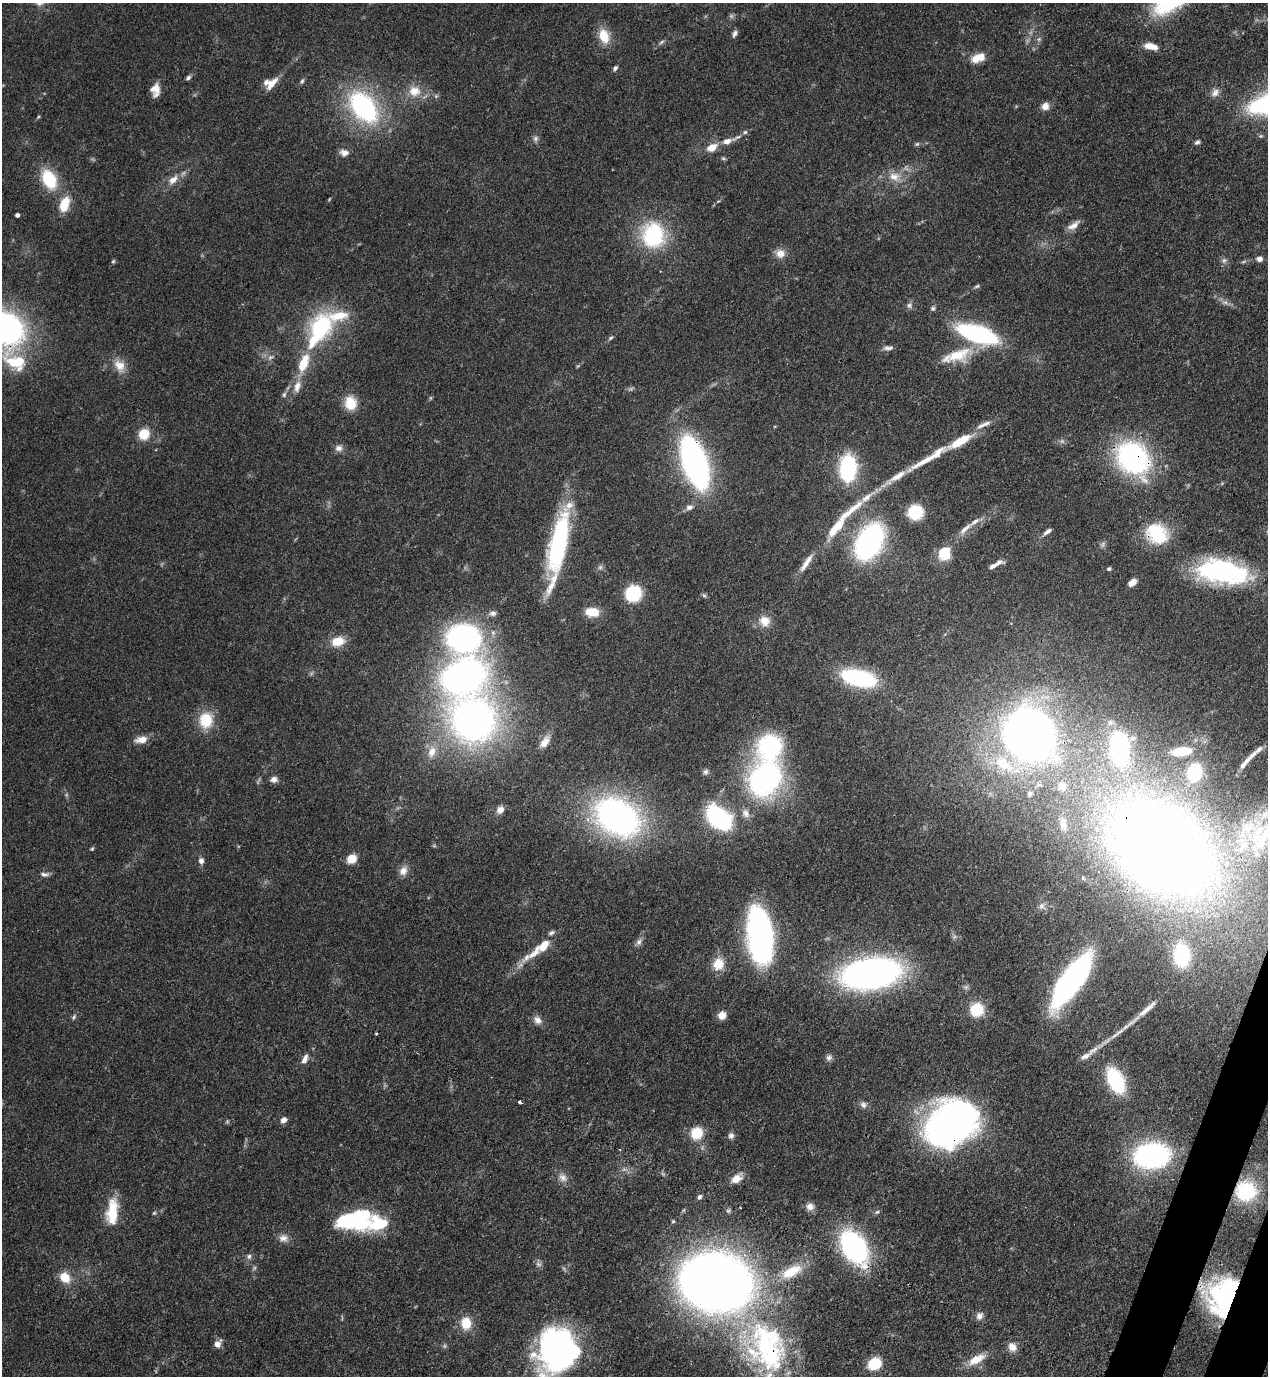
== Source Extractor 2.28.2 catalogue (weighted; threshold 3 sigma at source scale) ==
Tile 6 of 4 x 4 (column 2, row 2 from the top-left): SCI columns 1619-2884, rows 2791-4164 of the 5638 x 5578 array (HDU 1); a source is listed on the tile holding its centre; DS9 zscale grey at full resolution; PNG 1270 x 1378 px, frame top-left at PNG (2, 3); no overlay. Shown black and unused: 1% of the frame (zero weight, under 3 of 4 exposures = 7% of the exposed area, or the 3 px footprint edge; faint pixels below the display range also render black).
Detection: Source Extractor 2.28.2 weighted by HDU 2 'WHT'; one run over the whole footprint, this tile lists its part. Background 0.0696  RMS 0.0036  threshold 0.0161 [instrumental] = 3 sigma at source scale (4.5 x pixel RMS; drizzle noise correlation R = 1.50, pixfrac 1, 0.05/0.05 arcsec/px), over >= 5 px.
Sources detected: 203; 7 too faint to see at this stretch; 6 inside a brighter object's white glare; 3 long thin detections or spike segments (spike, bleed or trail) — not listed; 18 inside a brighter listed object's ellipse — not listed separately; the other 169 listed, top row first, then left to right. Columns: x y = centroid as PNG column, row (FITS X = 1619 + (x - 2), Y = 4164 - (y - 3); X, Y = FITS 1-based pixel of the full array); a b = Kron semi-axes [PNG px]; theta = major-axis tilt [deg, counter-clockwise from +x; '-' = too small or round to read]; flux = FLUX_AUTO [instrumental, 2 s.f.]
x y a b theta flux
39 3 38 32 -86 12
731 16 7 6 - 0.75
734 34 9 5 71 1.2
604 36 19 12 -73 7
1039 39 6 5 - 0.76
661 42 9 4 36 0.76
1151 46 15 6 -12 4.8
978 58 18 9 22 5.3
615 68 6 5 - 0.83
188 78 7 5 40 0.9
302 81 8 5 68 0.76
272 84 17 8 48 4.4
155 90 14 9 89 3.7
414 91 17 15 -3 6.3
1215 93 12 9 58 2.2
436 96 5 5 - 0.63
1045 106 9 8 - 2.7
363 107 28 16 -51 65
38 117 5 3 - 0.38
745 132 5 5 - 0.68
535 138 7 7 - 1.1
727 141 10 7 19 2.6
1197 142 7 5 27 0.88
917 144 6 5 - 0.62
712 148 8 6 31 6.6
344 153 12 9 -11 2.2
894 176 17 13 -7 5.2
49 179 22 14 -63 17
173 180 17 10 40 3.8
329 199 5 3 - 0.33
64 204 17 10 70 8.3
17 215 4 4 - 1.2
1073 225 18 7 34 2.7
653 235 30 26 -77 31
780 253 12 11 - 3.4
1259 259 7 6 - 1.9
1224 260 8 7 - 1.1
113 261 6 5 - 0.52
977 286 8 4 15 0.65
909 305 8 7 - 1.2
933 308 6 6 - 0.77
321 327 29 27 73 31
6 329 30 27 -35 100
977 334 33 12 -18 64
611 338 8 4 37 0.7
888 348 14 6 4 1.5
957 356 41 16 17 12
271 357 11 5 18 1.3
16 362 37 20 -27 17
304 363 20 10 69 10
119 366 19 13 -58 4.8
297 386 18 9 74 3.8
284 395 8 6 73 0.87
350 403 15 13 -75 7.3
984 424 23 6 24 2.7
144 434 10 10 - 8
958 442 17 8 31 7.8
338 448 10 8 0 1.8
938 452 22 9 43 4.3
1133 458 29 24 -38 74
694 462 37 16 -71 150
848 468 24 15 88 34
896 477 45 8 33 7.6
689 507 10 7 25 1.7
850 511 64 9 41 11
915 512 12 11 - 17
965 529 23 6 42 3.1
1048 531 10 4 37 1.6
1157 533 22 17 -40 21
557 542 63 22 78 47
869 542 25 16 62 110
1103 544 9 5 50 0.92
944 553 12 10 -78 13
806 563 28 6 56 3.9
995 565 19 5 30 2.6
600 567 7 6 - 0.93
1109 569 4 4 - 0.67
1219 572 52 27 -18 47
1132 583 8 5 37 3
633 593 11 11 - 24
592 612 14 9 -4 7.2
493 613 8 7 - 1.3
765 621 14 13 - 4.8
463 638 35 33 -17 79
338 641 16 11 13 6.4
463 676 39 30 19 140
859 678 32 15 -13 41
206 720 19 16 84 11
473 720 39 37 -50 170
1029 734 43 39 -46 250
1133 738 8 7 - 1.2
141 740 16 8 9 3.8
545 742 17 9 55 3.5
770 746 24 22 55 41
1120 748 23 13 -88 52
1258 750 19 6 40 2.5
1182 751 18 8 5 7.5
432 752 18 11 73 5.1
1004 764 30 15 -33 15
1243 765 11 6 50 1.5
706 772 8 6 61 0.96
1194 772 11 8 78 29
274 779 9 7 5 1.7
765 779 32 28 63 83
1062 786 10 9 - 2.5
1030 794 6 5 - 0.86
500 810 10 9 - 2.1
745 813 13 9 -64 2.5
617 817 40 29 -33 130
719 818 18 11 -42 66
1063 824 14 8 -87 2
1266 833 45 16 46 22
1162 848 88 62 -36 580
92 849 6 4 53 0.49
352 859 9 8 - 6.3
201 861 8 6 -87 1.5
403 871 13 10 59 2.8
44 874 11 6 -11 1.3
1042 906 11 9 -55 2
762 935 48 22 -79 95
639 942 10 7 69 1.4
543 946 19 9 39 6.7
1181 955 20 14 -86 22
718 964 16 14 79 6.4
871 973 43 23 9 160
1071 980 44 14 55 130
1147 1009 36 7 41 4.6
977 1010 13 12 - 12
722 1015 8 7 - 3.9
74 1017 9 5 54 0.81
537 1020 12 9 -47 2.4
376 1033 3 3 - 0.6
1093 1050 21 6 39 3.2
829 1058 9 8 - 1.3
305 1059 13 6 64 2.2
1115 1080 19 10 -63 38
520 1102 3 3 - 2.7
863 1105 10 7 -61 1.4
283 1120 7 6 - 1.8
950 1125 41 31 34 170
696 1133 10 9 - 12
731 1136 8 7 - 1.4
1152 1156 23 16 4 100
563 1178 13 10 -42 2.6
736 1179 14 8 36 3.8
1246 1191 18 17 - 26
699 1197 7 5 58 0.95
810 1207 10 9 - 2.2
112 1212 30 12 85 12
877 1212 6 5 - 0.65
154 1213 5 5 - 0.48
355 1220 41 22 0 36
673 1221 5 4 - 0.44
283 1238 13 10 -7 2.5
854 1247 30 18 -58 71
249 1256 8 6 86 1.1
538 1264 9 6 -17 1.1
792 1271 34 15 27 12
65 1278 13 11 -45 6.5
716 1282 64 50 -13 350
1223 1297 35 27 72 66
980 1316 10 8 41 1.8
466 1323 14 12 -85 7.2
218 1344 10 7 51 2.2
767 1347 74 52 -70 77
1012 1347 10 9 - 3.1
557 1350 35 34 - 130
977 1359 25 10 28 6.1
874 1364 12 10 30 11
Overlapping masked pixels (flux is a lower limit): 12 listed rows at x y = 6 329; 957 356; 1133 458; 694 462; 1157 533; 1162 848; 1071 980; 950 1125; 1246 1191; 854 1247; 1223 1297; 767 1347
Isophote crosses this tile's border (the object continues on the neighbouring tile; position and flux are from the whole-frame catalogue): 5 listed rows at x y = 39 3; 6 329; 1266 833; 767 1347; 557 1350